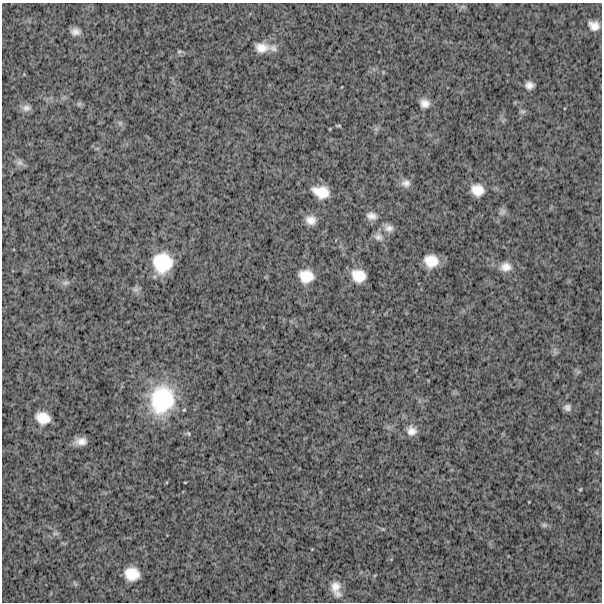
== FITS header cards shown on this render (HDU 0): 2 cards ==
NAXIS1  =                  600
NAXIS2  =                  600

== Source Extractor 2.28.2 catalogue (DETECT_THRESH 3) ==
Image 600 x 600 px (HDU 0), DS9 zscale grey, 1 PNG px = 1 image px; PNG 604 x 604 px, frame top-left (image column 1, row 600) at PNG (2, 3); no overlay
Background 1680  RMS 270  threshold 806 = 3 sigma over >= 5 px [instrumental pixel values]
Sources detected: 45; all 45 listed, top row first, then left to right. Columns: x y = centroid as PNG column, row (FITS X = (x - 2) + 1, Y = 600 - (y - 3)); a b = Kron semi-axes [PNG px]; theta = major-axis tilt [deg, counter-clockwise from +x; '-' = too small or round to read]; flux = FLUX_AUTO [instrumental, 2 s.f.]
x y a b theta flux
463 7 9 4 8 3.9e+04
594 25 12 9 -25 1.6e+05
75 32 8 6 -5 1.0e+05
262 48 20 13 0 2.5e+05
179 51 7 5 8 2.8e+04
529 85 8 6 4 1.1e+05
425 103 10 9 - 1.3e+05
79 104 7 5 45 3.5e+04
26 108 12 8 -4 8.4e+04
523 111 9 4 1 3.6e+04
120 123 8 5 -46 4.2e+04
338 125 7 3 -5 1.9e+04
376 129 5 5 - 4.1e+04
19 163 10 8 -78 6.2e+04
406 183 12 10 0 1.1e+05
477 190 11 10 - 2.5e+05
321 192 15 10 -17 3.4e+05
502 212 10 8 27 6.4e+04
371 216 12 9 -13 1.1e+05
311 220 11 9 -10 1.6e+05
388 228 12 9 -24 1.1e+05
378 237 12 10 -19 1.0e+05
431 261 12 11 - 3.2e+05
162 263 19 18 - 7.7e+05
506 267 15 12 -1 1.8e+05
306 276 13 12 - 3.3e+05
359 276 13 11 -26 3.3e+05
66 283 12 6 12 6.5e+04
136 289 9 8 - 6.6e+04
555 353 7 4 -19 3.5e+04
162 400 35 28 74 1.6e+06
567 407 8 7 - 7.4e+04
43 418 13 10 -22 3.0e+05
411 431 12 11 - 1.5e+05
188 433 7 4 -58 2.8e+04
81 441 10 7 2 1.5e+05
185 482 3 2 - 1.2e+04
580 489 5 3 - 1.8e+04
544 525 7 7 - 3.9e+04
383 529 6 4 -43 2.1e+04
55 533 9 4 0 3.9e+04
132 574 13 11 -10 3.5e+05
75 584 8 4 -59 2.6e+04
335 586 13 11 76 1.9e+05
338 594 13 8 -28 9.8e+04